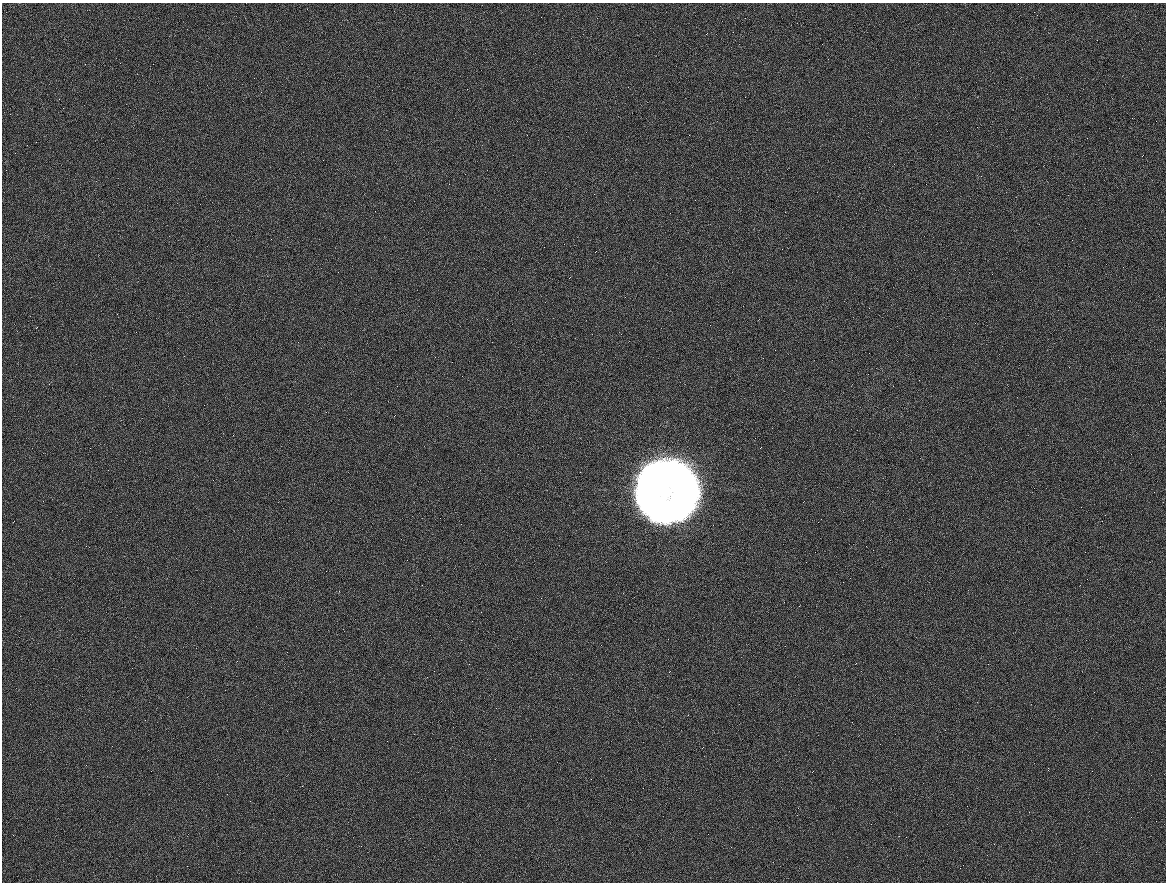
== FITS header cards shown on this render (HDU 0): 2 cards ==
NAXIS1  =                 1164
NAXIS2  =                  880

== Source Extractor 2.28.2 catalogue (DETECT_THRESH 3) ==
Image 1164 x 880 px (HDU 0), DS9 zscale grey, 1 PNG px = 1 image px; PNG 1168 x 884 px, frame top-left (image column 1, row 880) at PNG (2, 3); no overlay
Background 840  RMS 39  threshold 116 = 3 sigma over >= 5 px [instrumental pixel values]
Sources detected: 3; all 3 listed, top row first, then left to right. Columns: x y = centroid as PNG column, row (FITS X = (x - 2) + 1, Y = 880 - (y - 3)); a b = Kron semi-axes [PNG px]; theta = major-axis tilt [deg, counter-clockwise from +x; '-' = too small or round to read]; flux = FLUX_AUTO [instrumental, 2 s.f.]
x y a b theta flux
675 474 39 15 -20 1.4e+06
646 489 36 12 74 1.3e+06
672 508 51 34 24 2.8e+06